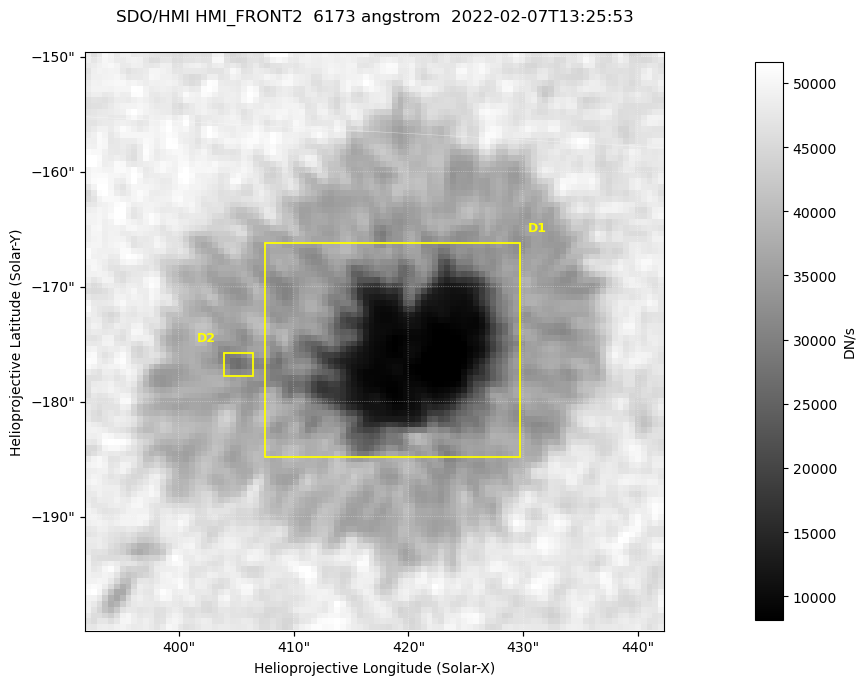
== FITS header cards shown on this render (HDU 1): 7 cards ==
TELESCOP= 'SDO/HMI '           / Telescope
INSTRUME= 'HMI_FRONT2'         / For HMI: HMI_SIDE1, HMI_FRONT2, or HMI_COMBINED
WAVELNTH=                6173. / [angstrom] Wavelength
DATE-OBS= '2022-02-07T13:25:53.700' / [ISO] Observation date {DATE__OBS}
CTYPE1  = 'HPLN-TAN'           / CTYPE1: HPLN
CTYPE2  = 'HPLT-TAN'           / CTYPE2: HPLT
BUNIT   = 'DN/s    '           / Physical Units

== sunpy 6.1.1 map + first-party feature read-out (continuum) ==
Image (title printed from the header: SDO/HMI HMI_FRONT2  6173 angstrom  2022-02-07T13:25:53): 100 x 100 px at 0.504 arcsec/px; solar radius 973 arcsec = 1930 px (partial field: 0.1% of the solar disc is inside the frame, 100% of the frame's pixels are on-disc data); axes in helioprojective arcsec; data unit DN/s (BUNIT, on the colour bar)
Orientation: roll -0.0702 deg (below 1 deg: not rotated)
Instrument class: CONTINUUM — white-light / continuum photospheric image (CONTENT/OBS_TYPE)
Dark features (sunspots / pores): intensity divided by the frame's on-disc median (partial field: no limb-darkening profile); reference = the frame's on-disc median (the 8%-of-disc-diameter window exceeds this field); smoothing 3 px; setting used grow <= 0.7, no closing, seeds <= 0.7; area >= 9 px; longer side >= 3 px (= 1.5 arcsec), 3 px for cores <= 0.7; partial field; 2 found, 2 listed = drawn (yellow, D1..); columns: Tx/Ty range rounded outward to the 2 arcsec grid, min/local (2 s.f., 1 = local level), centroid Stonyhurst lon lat
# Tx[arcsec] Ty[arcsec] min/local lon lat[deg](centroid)
D1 406..430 -186..-166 0.16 +27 -16
D2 404..408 -178..-174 0.63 +26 -16